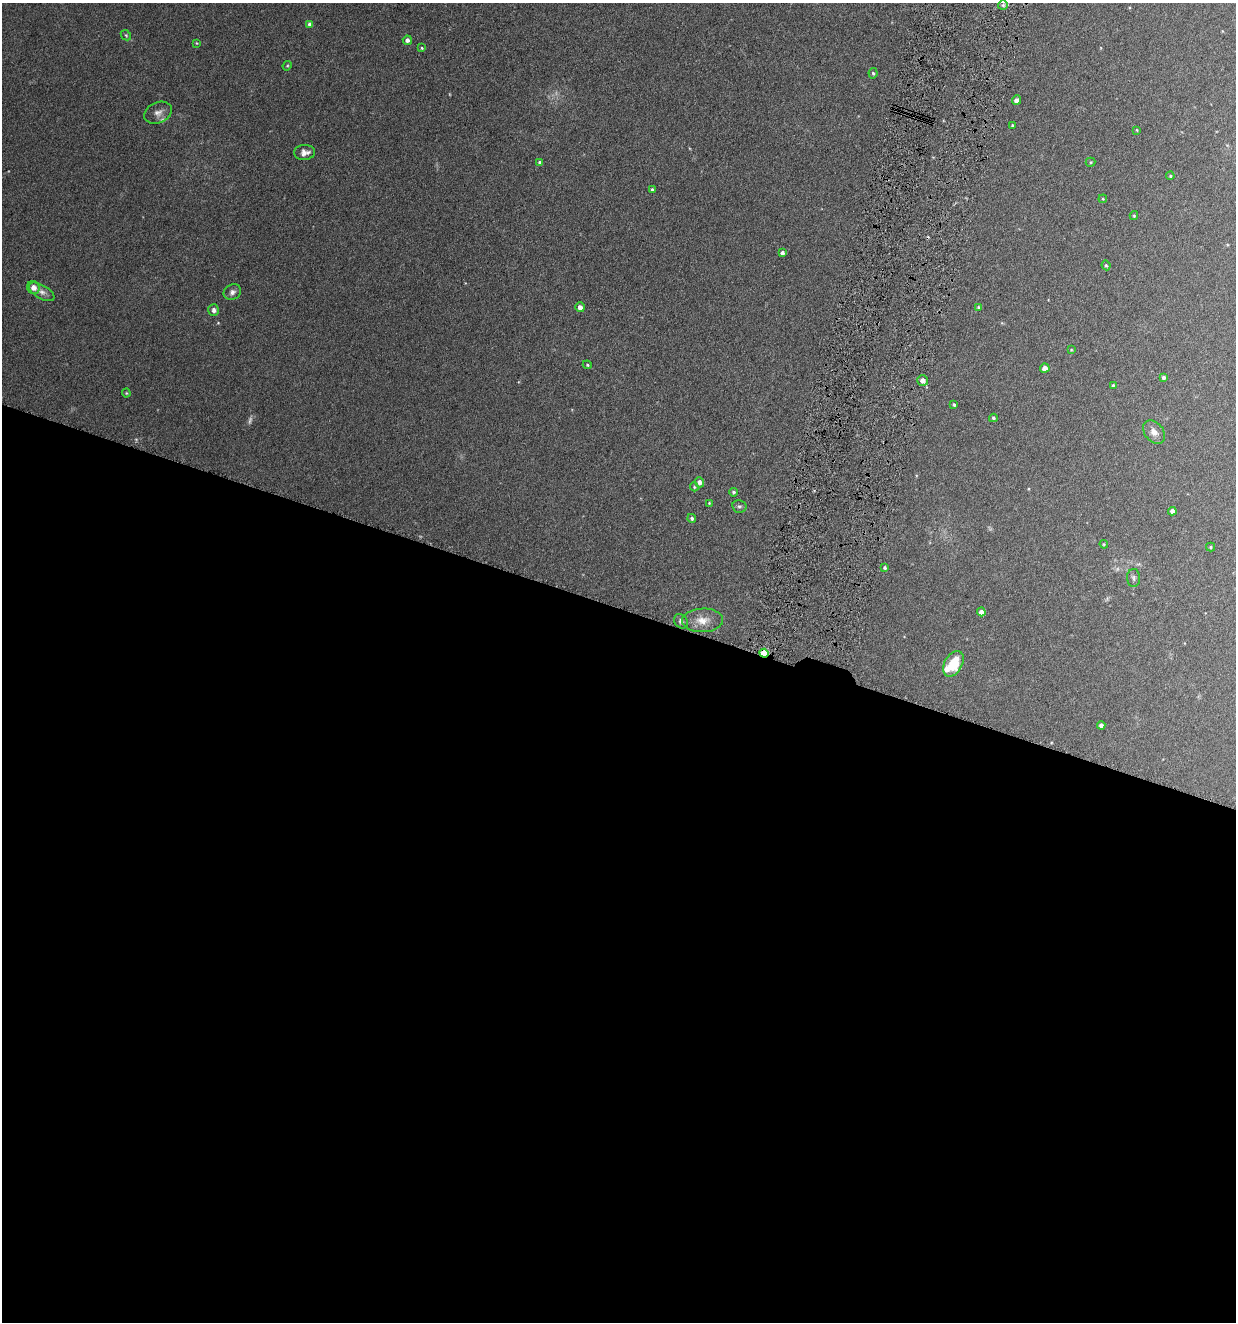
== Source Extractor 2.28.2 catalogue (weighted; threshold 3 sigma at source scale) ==
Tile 14 of 4 x 4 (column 2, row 4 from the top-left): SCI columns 1371-2604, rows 4-1323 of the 5336 x 5285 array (HDU 1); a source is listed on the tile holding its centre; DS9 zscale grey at full resolution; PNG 1238 x 1324 px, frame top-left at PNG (2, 3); each listed source drawn as its Kron ellipse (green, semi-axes under 4 px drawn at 4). Shown black and unused: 54% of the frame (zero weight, under 4 of 8 exposures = <1% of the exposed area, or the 3 px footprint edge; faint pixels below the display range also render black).
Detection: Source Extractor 2.28.2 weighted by HDU 2 'WHT'; one run over the whole footprint, this tile lists its part. Background 0.154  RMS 0.0064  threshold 0.0261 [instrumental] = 3 sigma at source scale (4.09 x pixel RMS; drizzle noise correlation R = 1.36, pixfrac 0.8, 0.05/0.05 arcsec/px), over >= 5 px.
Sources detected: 57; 2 too faint to see at this stretch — neither listed nor drawn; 1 inside a brighter listed object's ellipse — not listed separately; the other 54 listed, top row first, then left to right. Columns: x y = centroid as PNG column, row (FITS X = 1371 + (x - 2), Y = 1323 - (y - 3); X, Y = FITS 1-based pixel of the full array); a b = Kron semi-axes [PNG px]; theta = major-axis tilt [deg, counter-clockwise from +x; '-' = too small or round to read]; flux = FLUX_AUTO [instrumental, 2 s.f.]
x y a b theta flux
1003 5 5 5 - 1.1
310 24 4 4 - 2.2
126 35 6 4 -44 0.78
407 40 5 4 - 2
196 43 4 4 - 0.47
421 48 4 3 - 0.67
287 66 5 4 - 0.59
873 73 5 4 - 0.85
1016 100 5 4 - 2
158 113 14 10 23 3.9
1012 125 4 3 - 0.63
1137 130 4 3 - 0.57
305 152 10 7 4 3.6
540 162 4 3 - 0.86
1091 162 5 4 - 0.77
1170 176 4 3 - 0.62
652 190 3 3 - 1
1103 199 4 3 - 0.49
1134 216 4 4 - 0.69
782 253 4 3 - 1.7
1106 265 5 3 - 0.78
33 287 6 6 - 3.4
42 292 14 7 -30 2.9
232 292 9 7 31 2.2
580 307 5 4 - 2.6
978 307 4 4 - 0.64
214 310 6 5 - 1.9
1071 350 4 3 - 0.45
587 365 5 4 - 0.77
1045 368 4 4 - 4.9
1163 377 3 3 - 1.3
923 380 5 5 - 2.9
1113 385 4 4 - 0.63
126 393 4 4 - 0.57
954 405 4 3 - 0.83
993 418 4 3 - 0.97
1154 432 13 9 -49 4.1
699 482 5 4 - 2.4
694 487 4 4 - 0.65
733 492 4 4 - 1
709 503 4 3 - 0.58
739 506 7 6 - 1.3
1172 511 4 4 - 2.9
692 518 4 4 - 1.1
1104 544 4 4 - 0.64
1211 547 4 4 - 0.71
885 568 4 3 - 0.91
1134 578 9 6 -89 1.5
981 612 4 4 - 2.7
703 620 20 12 2 8.1
681 621 8 6 -48 2
764 653 5 4 - 22
953 664 14 9 62 18
1101 725 4 4 - 1.8
Overlapping masked pixels (flux is a lower limit): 1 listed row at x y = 764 653